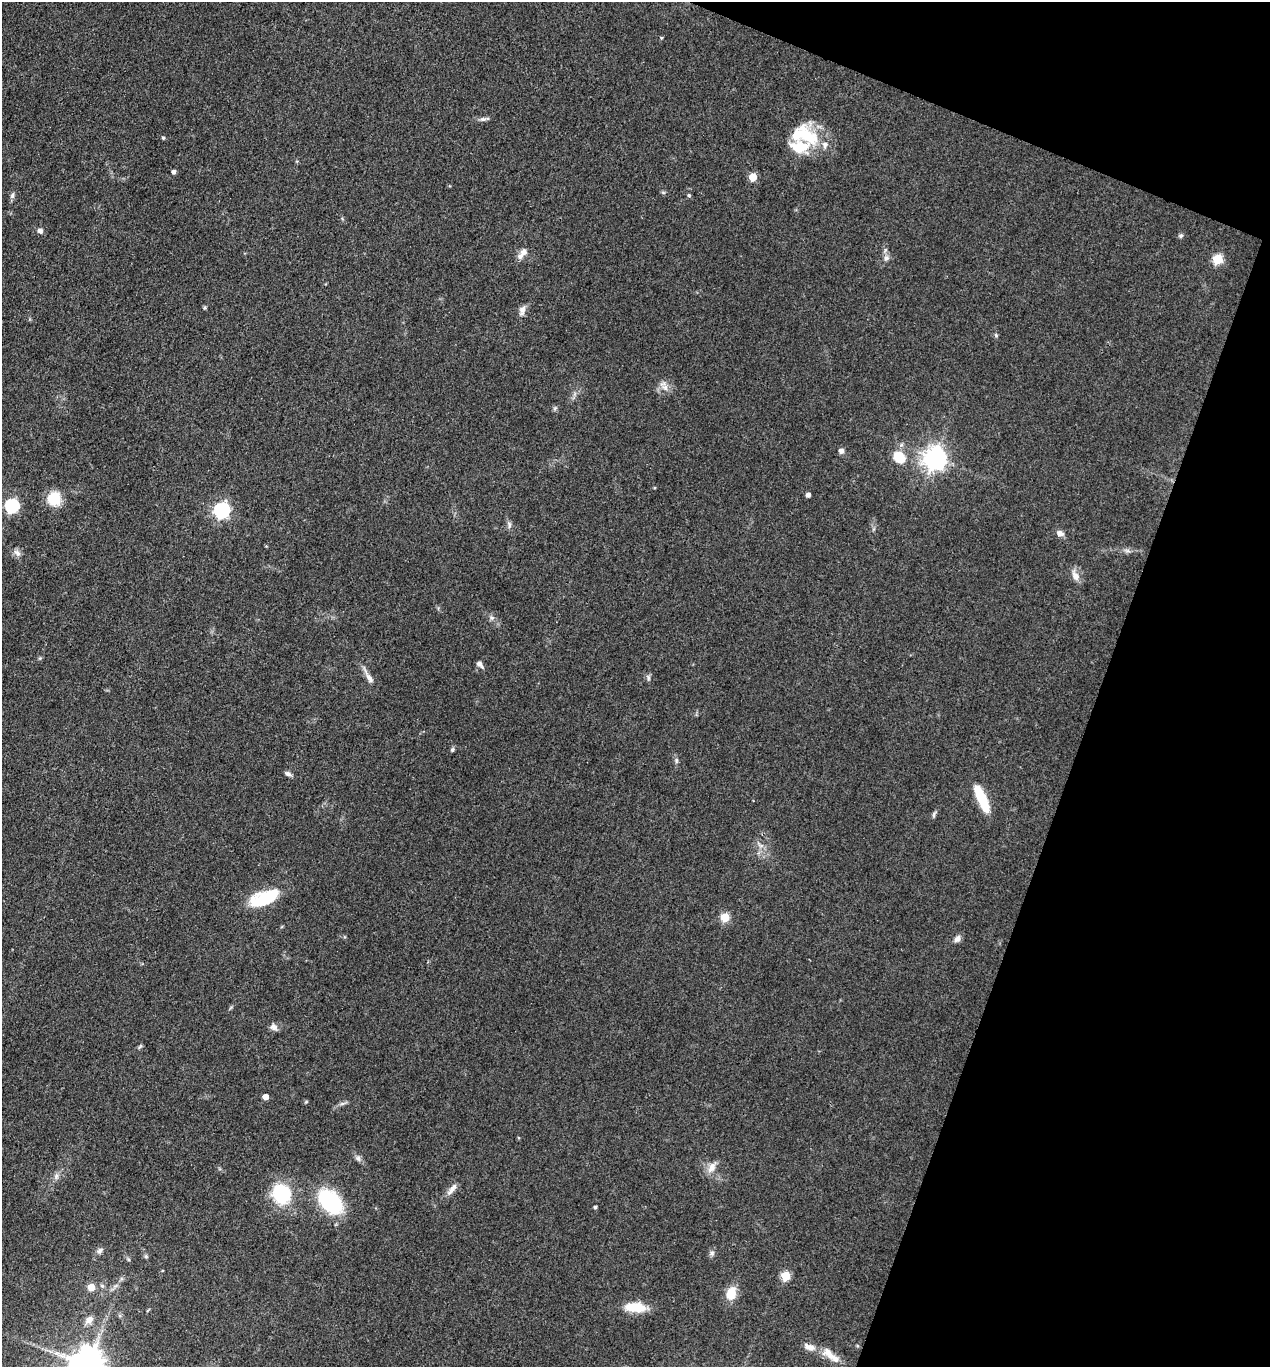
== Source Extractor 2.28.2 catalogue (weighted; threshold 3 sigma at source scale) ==
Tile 8 of 4 x 4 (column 4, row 2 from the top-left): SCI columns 4071-5338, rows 2731-4095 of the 5474 x 5460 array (HDU 1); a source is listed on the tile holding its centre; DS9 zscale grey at full resolution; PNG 1272 x 1369 px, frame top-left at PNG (2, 2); no overlay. Shown black and unused: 18% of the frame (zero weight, under 3 of 4 exposures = <1% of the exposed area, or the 3 px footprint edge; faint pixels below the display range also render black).
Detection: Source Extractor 2.28.2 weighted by HDU 2 'WHT'; one run over the whole footprint, this tile lists its part. Background 0.0922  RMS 0.0059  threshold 0.0264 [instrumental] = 3 sigma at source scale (4.5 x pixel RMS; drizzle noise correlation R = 1.50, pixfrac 1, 0.05/0.05 arcsec/px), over >= 5 px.
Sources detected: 69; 4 inside a brighter listed object's ellipse — not listed separately; the other 65 listed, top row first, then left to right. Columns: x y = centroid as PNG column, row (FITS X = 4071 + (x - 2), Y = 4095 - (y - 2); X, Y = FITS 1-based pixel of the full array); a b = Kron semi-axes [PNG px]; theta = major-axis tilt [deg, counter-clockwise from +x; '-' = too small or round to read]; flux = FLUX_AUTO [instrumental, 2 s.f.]
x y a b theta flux
661 38 5 3 - 0.62
483 119 11 5 5 1.8
808 137 38 18 -48 27
163 138 4 4 - 0.86
174 172 4 4 - 2
753 177 5 5 - 14
663 192 6 4 -19 0.82
12 195 8 5 69 1.7
689 195 5 4 - 0.76
40 231 7 6 - 1.9
1181 235 6 5 - 1.2
524 252 11 9 41 3.4
886 258 8 7 - 2
1218 259 5 5 - 31
205 308 4 4 - 0.9
522 310 14 8 76 3.1
996 335 6 4 -50 0.79
665 387 13 7 -41 3.6
555 408 6 5 - 0.99
841 451 5 5 - 2.4
899 457 14 11 -43 13
935 458 8 7 - 470
808 495 4 4 - 2.4
54 499 15 14 - 14
12 506 6 6 - 93
222 510 7 6 - 150
509 525 11 5 -85 1.7
1060 533 9 7 -12 2.9
1127 551 9 4 -8 1.6
17 553 10 7 -38 2.5
1075 576 14 9 -61 4.6
479 664 9 6 -47 2.3
370 678 15 7 -55 3.5
648 678 8 4 -82 1.2
452 750 7 5 87 0.96
676 760 8 5 -85 1.3
288 774 8 5 -18 1.9
982 799 29 8 -66 21
934 814 10 4 71 1.2
761 846 7 5 0 1.6
264 898 33 15 21 26
725 917 5 5 - 25
957 939 10 7 53 2.4
274 1027 10 7 -32 2.6
265 1097 4 4 - 5.3
306 1102 5 4 - 0.7
342 1103 9 4 9 1.5
358 1158 8 6 -73 1.8
712 1167 17 8 56 4.6
56 1176 8 6 70 1.9
452 1189 18 6 51 3.8
282 1194 19 17 -66 34
330 1202 21 14 -46 62
595 1207 4 3 - 1.1
100 1251 10 6 36 1.9
712 1253 6 6 - 1.5
146 1256 6 5 - 0.96
786 1276 5 5 - 26
91 1287 5 5 - 12
731 1293 15 11 79 9.6
635 1307 24 11 -3 14
89 1320 11 8 41 3.7
809 1347 15 8 -21 4.8
831 1356 29 10 -43 7.9
88 1366 10 10 - 1700
Isophote crosses this tile's border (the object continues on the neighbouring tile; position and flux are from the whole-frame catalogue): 1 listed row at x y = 88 1366